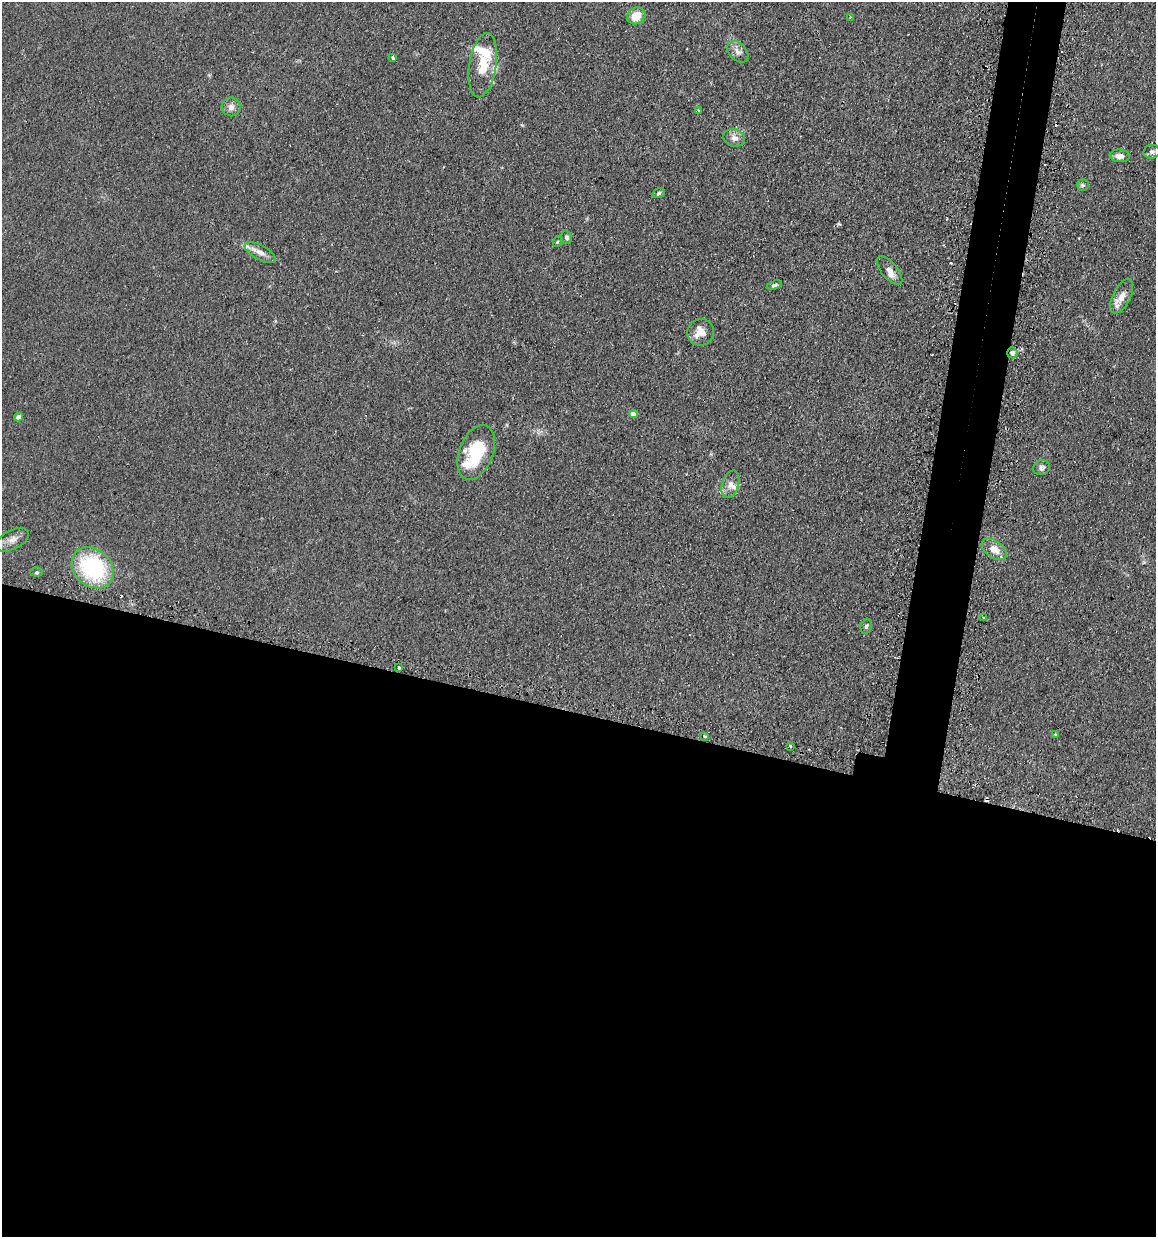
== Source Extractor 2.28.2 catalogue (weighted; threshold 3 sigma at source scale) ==
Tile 14 of 4 x 4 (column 2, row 4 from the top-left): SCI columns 1303-2456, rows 30-1264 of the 5030 x 5000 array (HDU 1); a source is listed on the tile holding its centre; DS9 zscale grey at full resolution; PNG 1158 x 1239 px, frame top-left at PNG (2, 2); each listed source drawn as its Kron ellipse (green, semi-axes under 4 px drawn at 4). Shown black and unused: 46% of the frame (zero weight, under 2 of 3 exposures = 4% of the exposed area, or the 3 px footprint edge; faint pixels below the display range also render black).
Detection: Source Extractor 2.28.2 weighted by HDU 2 'WHT'; one run over the whole footprint, this tile lists its part. Background 0.107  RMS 0.0075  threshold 0.0339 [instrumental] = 3 sigma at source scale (4.5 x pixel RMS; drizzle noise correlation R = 1.50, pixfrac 1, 0.05/0.05 arcsec/px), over >= 5 px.
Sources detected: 44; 3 cosmic-ray / hot-pixel residue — neither listed nor drawn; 6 inside a brighter listed object's ellipse — not listed separately; the other 35 listed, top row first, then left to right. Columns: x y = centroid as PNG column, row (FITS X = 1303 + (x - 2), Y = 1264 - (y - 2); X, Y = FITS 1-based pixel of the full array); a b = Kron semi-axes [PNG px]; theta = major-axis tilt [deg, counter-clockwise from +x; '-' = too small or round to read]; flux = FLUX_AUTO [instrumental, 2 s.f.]
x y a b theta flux
636 16 9 8 - 13
850 17 3 3 - 0.83
738 52 12 8 -45 4.3
393 57 4 3 - 2.1
483 65 32 13 81 18
231 107 9 9 - 4
698 110 3 3 - 0.7
734 138 11 8 -16 4.9
1152 152 8 7 - 2.5
1120 156 10 6 -6 4
1083 185 6 6 - 1.2
659 193 6 5 - 1.4
567 237 7 5 -75 1.7
557 242 5 3 - 0.75
260 252 17 7 -28 5.4
889 270 17 8 -49 5.7
774 285 8 4 19 1.7
1122 296 19 8 63 7.6
700 332 13 13 - 8.9
1012 353 5 5 - 3.8
633 414 4 4 - 5.3
19 417 4 4 - 3.3
476 452 28 17 69 33
1042 468 8 7 - 2.4
730 484 14 8 72 5.4
13 540 18 9 28 5.9
994 549 14 8 -36 7.3
93 568 23 18 -42 76
36 572 6 5 - 1.3
984 617 3 3 - 1.9
866 626 8 5 78 1.8
399 667 3 3 - 1.5
1055 735 3 3 - 0.79
704 736 3 3 - 2
790 746 3 3 - 3.6
Overlapping masked pixels (flux is a lower limit): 1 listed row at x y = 1012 353